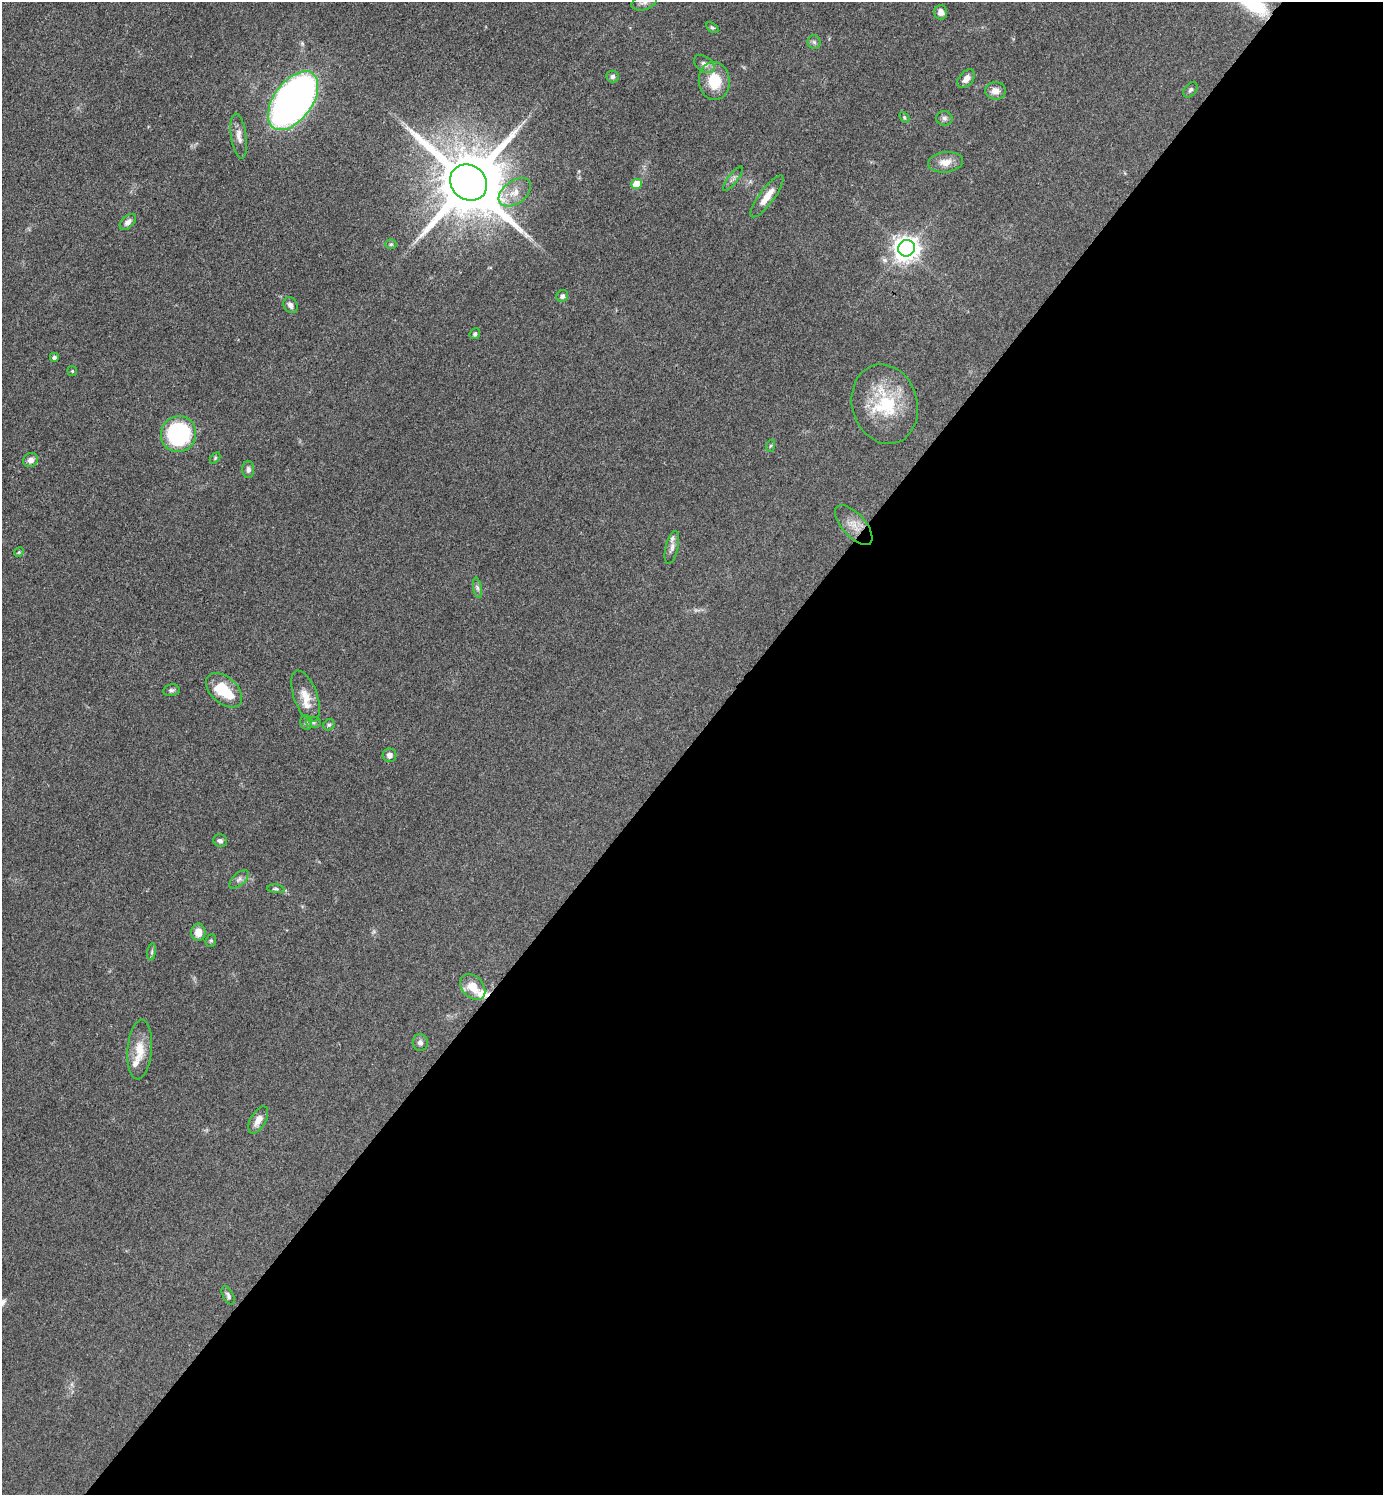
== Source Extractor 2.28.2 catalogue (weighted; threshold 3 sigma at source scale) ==
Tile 12 of 4 x 4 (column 4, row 3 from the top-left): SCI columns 4300-5680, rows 1495-2987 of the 5977 x 5976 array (HDU 1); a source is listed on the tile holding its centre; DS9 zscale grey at full resolution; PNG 1385 x 1497 px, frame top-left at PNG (2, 2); each listed source drawn as its Kron ellipse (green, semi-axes under 4 px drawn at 4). Shown black and unused: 50% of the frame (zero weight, under 3 of 4 exposures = <1% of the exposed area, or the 3 px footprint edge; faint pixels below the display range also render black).
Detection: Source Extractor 2.28.2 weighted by HDU 2 'WHT'; one run over the whole footprint, this tile lists its part. Background 0.0526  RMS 0.0049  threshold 0.022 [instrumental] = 3 sigma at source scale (4.5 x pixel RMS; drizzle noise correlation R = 1.50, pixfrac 1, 0.05/0.05 arcsec/px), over >= 5 px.
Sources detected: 61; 1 too faint to see at this stretch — neither listed nor drawn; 4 inside a brighter listed object's ellipse — not listed separately; the other 56 listed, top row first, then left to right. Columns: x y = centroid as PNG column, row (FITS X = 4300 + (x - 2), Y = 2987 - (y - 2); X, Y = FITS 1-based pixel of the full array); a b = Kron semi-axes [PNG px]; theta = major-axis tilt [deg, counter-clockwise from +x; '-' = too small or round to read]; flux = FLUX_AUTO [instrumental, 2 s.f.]
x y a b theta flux
644 2 13 7 17 2
941 12 7 6 - 2.7
712 28 7 4 -36 0.75
814 42 6 6 - 1.2
704 64 11 7 -35 2.5
613 76 6 6 - 1.3
966 79 11 7 48 3.2
714 81 19 15 -84 14
1190 90 9 6 50 1.2
995 91 10 9 - 4
293 101 33 19 54 250
904 117 6 4 -48 0.73
944 118 8 7 - 1.6
239 136 22 8 -82 4
945 162 17 10 7 5.5
733 179 15 4 53 1.7
469 183 19 17 -41 5500
637 184 5 5 - 11
515 192 18 11 37 6.4
767 196 25 7 53 7.2
128 222 10 6 44 2.2
391 244 5 5 - 0.71
907 248 8 8 - 460
562 296 6 5 - 1.5
290 305 8 6 -59 2.2
475 334 5 5 - 0.98
54 357 4 4 - 1.8
72 371 5 5 - 0.59
885 404 40 32 -74 32
178 434 18 17 - 51
770 446 6 4 71 0.72
215 458 6 4 46 0.59
30 460 8 6 36 2.7
248 470 8 6 -90 1.6
854 525 25 11 -48 6.3
672 547 17 6 76 2.5
19 552 5 4 - 0.54
477 588 10 4 -79 1.2
171 690 8 6 10 1.2
224 690 21 13 -42 15
306 696 27 11 -70 8.1
306 722 7 5 -76 1
313 722 7 5 0 0.99
329 725 6 5 - 0.86
390 755 7 7 - 2.4
220 841 7 6 - 1.4
239 879 12 6 42 1.8
276 889 9 4 -7 0.86
198 932 8 7 - 5.1
211 941 6 5 - 0.82
152 952 8 4 82 0.92
473 987 14 10 -47 7.6
420 1043 8 7 - 1.8
140 1050 30 12 85 9.7
258 1120 15 7 60 4.1
228 1296 10 5 -63 1.3
Isophote crosses this tile's border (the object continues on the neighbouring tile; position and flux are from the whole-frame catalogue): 1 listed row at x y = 644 2